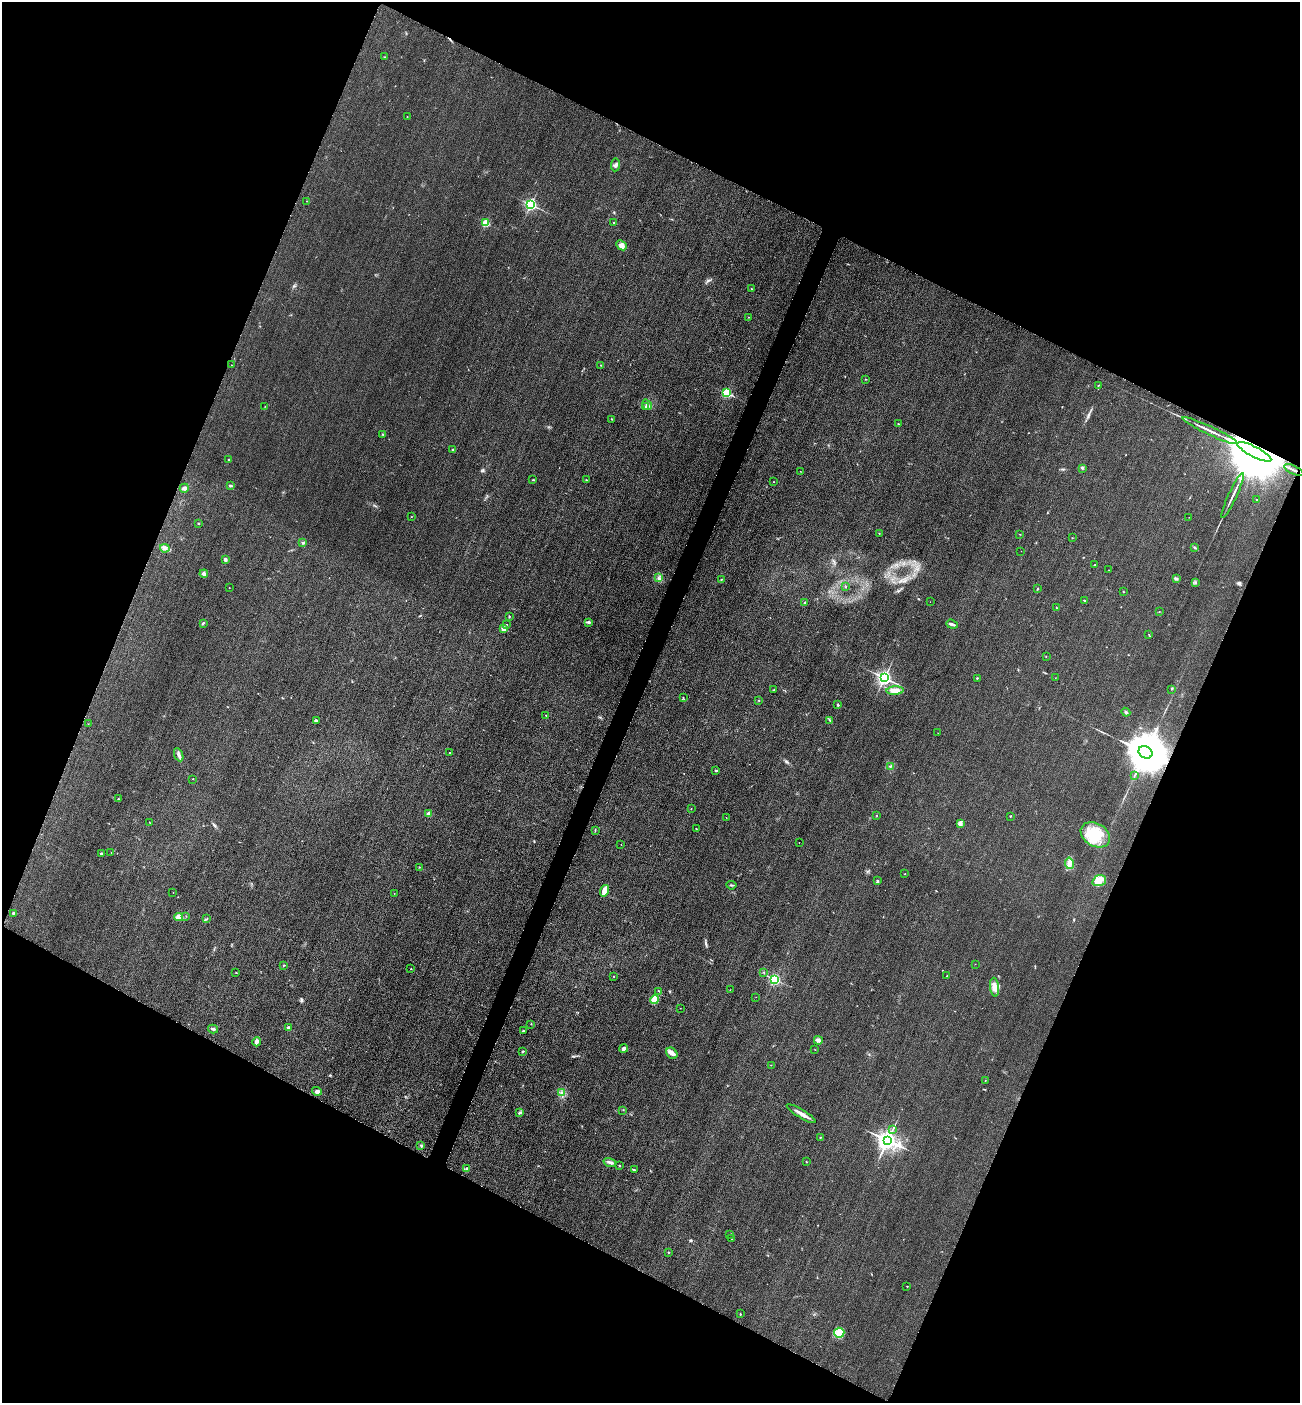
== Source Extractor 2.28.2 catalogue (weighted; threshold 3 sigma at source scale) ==
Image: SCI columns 305-5496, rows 26-5629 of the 5667 x 5654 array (HDU 1 of 3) = the unmasked area's bounding box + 8 px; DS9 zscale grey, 4 x 4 block average (1 PNG px = mean of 4 x 4 image px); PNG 1302 x 1405 px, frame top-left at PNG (2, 2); each listed source drawn as its Kron ellipse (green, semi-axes under 4 px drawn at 4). Shown black and unused: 45% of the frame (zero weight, under 3 of 4 exposures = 3% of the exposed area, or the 3 px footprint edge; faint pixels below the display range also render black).
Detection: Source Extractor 2.28.2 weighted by HDU 2 'WHT'. Background 0.0584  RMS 0.017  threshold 0.0756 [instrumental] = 3 sigma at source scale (4.5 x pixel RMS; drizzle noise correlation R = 1.50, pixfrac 1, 0.05/0.05 arcsec/px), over >= 5 px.
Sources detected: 168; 1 inside a brighter object's white glare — neither listed nor drawn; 1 inside a brighter listed object's ellipse — not listed separately; the other 166 listed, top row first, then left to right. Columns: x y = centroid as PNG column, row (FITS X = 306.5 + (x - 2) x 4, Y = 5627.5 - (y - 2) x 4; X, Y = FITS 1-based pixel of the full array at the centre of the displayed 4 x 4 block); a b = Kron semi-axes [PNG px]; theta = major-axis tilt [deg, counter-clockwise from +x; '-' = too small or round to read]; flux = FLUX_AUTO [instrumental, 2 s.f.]
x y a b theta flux
385 57 2 2 - 4.3
407 117 2 2 - 3.9
615 165 6 3 84 25
307 201 2 2 - 2.3
531 205 2 2 - 2200
485 223 2 2 - 610
614 223 2 2 - 17
622 245 5 4 - 44
751 289 2 2 - 7.1
748 317 2 2 - 2.4
231 365 2 2 - 1.5
600 365 2 2 - 3
866 379 2 2 - 4.5
1098 385 3 2 - 5.8
726 393 2 2 - 920
647 405 6 2 -59 18
265 406 2 2 - 2
645 407 4 2 - 9.7
612 419 2 2 - 5.4
898 424 2 2 - 6
1210 431 30 2 -25 79
383 434 3 2 - 6.8
452 450 2 2 - 18
1254 452 19 5 -27 250000
228 460 2 2 - 4.4
1082 468 2 2 - 6
1294 470 10 2 -25 29
800 471 2 2 - 2.3
533 480 2 2 - 6.2
586 480 2 2 - 5
774 482 2 2 - 4.7
230 486 3 2 - 15
184 488 5 3 - 32
1233 495 24 2 65 56
1257 500 2 2 - 12
411 517 2 2 - 3.2
1189 517 2 2 - 1.9
198 523 2 2 - 5
879 533 2 2 - 4.6
1020 534 2 2 - 3
1072 538 2 2 - 3.3
303 543 3 3 - 13
1194 547 2 2 - 4.8
165 548 5 3 - 35
1021 551 2 2 - 2
225 559 2 2 - 88
1095 565 2 2 - 5.6
1109 570 2 2 - 1.6
204 574 4 4 - 23
658 578 2 2 - 4.6
1176 578 4 2 - 8.4
721 580 2 2 - 4.9
1196 583 2 2 - 3.7
846 587 2 2 - 5.9
229 588 2 2 - 7.5
1037 589 2 2 - 6.3
1124 592 2 2 - 3.2
1085 601 3 2 - 7.2
930 602 2 2 - 1.3
804 603 2 2 - 6.4
1056 608 2 2 - 3.3
1159 611 2 2 - 3.7
509 616 3 2 - 9.1
588 622 4 2 - 18
203 623 3 2 - 13
507 624 2 2 - 3.1
952 624 6 2 -19 21
503 628 2 2 - 220
1149 635 2 2 - 4.2
1046 656 2 2 - 3.3
884 678 2 2 - 3700
977 678 2 2 - 12
1055 678 2 2 - 2.5
1171 689 3 2 - 6.6
774 690 2 2 - 4.6
895 691 8 4 3 84
683 698 2 2 - 3
759 700 2 2 - 4.5
838 705 3 2 - 9.5
1126 712 4 2 - 16
546 715 2 2 - 9.6
316 720 2 2 - 13
830 720 2 2 - 6.6
88 724 2 2 - 2.2
938 733 2 2 - 1.9
1145 752 7 6 - 63000
450 753 2 2 - 12
179 755 7 2 -66 27
891 766 2 2 - 7.3
716 771 2 2 - 32
1134 776 3 2 - 6.1
192 779 2 2 - 3.3
118 799 2 2 - 14
691 809 2 2 - 4.4
429 814 2 2 - 200
877 815 2 2 - 3.7
1010 816 2 2 - 5.3
726 818 2 2 - 2
149 822 3 2 - 2.8
960 823 4 2 - 16
696 828 2 2 - 3.5
595 830 3 2 - 6.1
1095 835 16 11 -31 320
799 842 2 2 - 2.1
621 845 2 2 - 2.8
111 853 2 2 - 3.9
101 854 3 3 - 16
1069 863 6 4 -80 43
419 867 2 2 - 4.8
905 874 2 2 - 3.9
877 881 3 2 - 9.8
1099 881 7 5 16 67
731 885 5 2 - 11
604 891 6 3 69 110
173 893 2 2 - 2.6
394 893 2 2 - 3
13 913 2 2 - 37
186 916 2 2 - 2.9
179 917 4 3 - 69
206 919 2 2 - 4.4
975 964 2 2 - 2.2
284 965 2 2 - 5.4
411 969 2 2 - 6.6
236 972 2 2 - 3.3
764 972 2 2 - 5.8
614 976 2 2 - 4.3
947 976 2 2 - 5.7
774 979 2 2 - 1600
994 987 9 4 -85 73
730 989 2 2 - 2.1
659 991 2 2 - 5.8
756 997 2 2 - 1.7
655 999 4 3 - 140
680 1008 2 2 - 2
531 1024 2 2 - 7.4
289 1028 3 3 - 21
213 1029 5 2 - 15
523 1031 2 2 - 5.3
818 1040 4 3 - 21
257 1042 5 3 - 39
624 1048 4 3 - 18
815 1050 2 2 - 2.2
523 1051 2 2 - 7.5
672 1053 6 5 - 44
771 1065 2 2 - 3.1
985 1081 2 2 - 3.4
317 1091 5 3 - 22
562 1093 3 2 - 10
623 1110 2 2 - 3
519 1113 3 2 - 8.1
801 1114 17 3 -31 68
892 1130 2 2 - 4.2
820 1137 2 2 - 7.3
887 1140 3 3 - 8400
421 1146 4 2 - 10
610 1162 6 3 -17 24
806 1162 2 2 - 3.3
619 1166 2 2 - 5.9
467 1169 4 3 - 17
634 1170 4 2 - 9.1
730 1234 2 2 - 6.4
731 1239 2 2 - 2.8
669 1252 2 2 - 5.1
907 1286 2 2 - 4.3
740 1314 2 2 - 6.7
839 1333 5 5 - 54
Overlapping masked pixels (flux is a lower limit): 4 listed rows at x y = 1210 431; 1254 452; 1294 470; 1145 752
Diffuse or blended objects may show on this block-average render without a row.